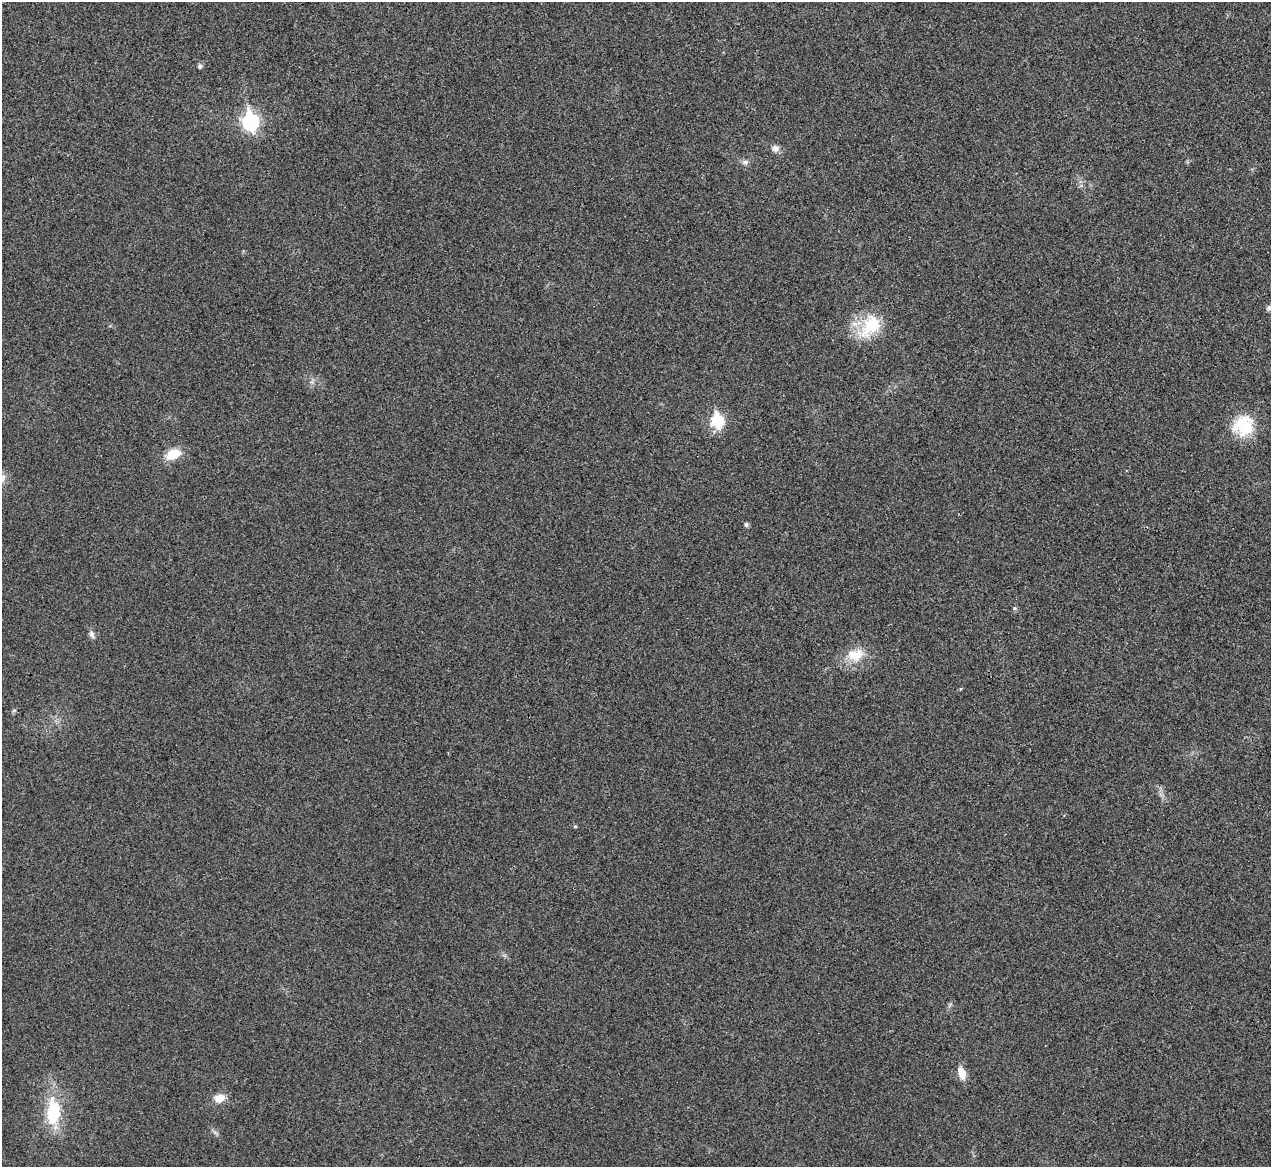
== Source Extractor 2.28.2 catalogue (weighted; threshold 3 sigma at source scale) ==
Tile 10 of 4 x 4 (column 2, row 3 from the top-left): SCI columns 1274-2542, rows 1311-2475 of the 5086 x 5069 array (HDU 1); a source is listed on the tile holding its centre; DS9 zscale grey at full resolution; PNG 1273 x 1169 px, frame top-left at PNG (2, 2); no overlay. Shown black and unused: <1% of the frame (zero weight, under 3 of 4 exposures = <1% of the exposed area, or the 3 px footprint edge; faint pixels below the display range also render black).
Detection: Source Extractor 2.28.2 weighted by HDU 2 'WHT'; one run over the whole footprint, this tile lists its part. Background 0.0296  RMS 0.0061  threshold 0.0272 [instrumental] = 3 sigma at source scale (4.5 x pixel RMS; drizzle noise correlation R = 1.50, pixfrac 1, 0.05/0.05 arcsec/px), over >= 5 px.
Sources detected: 18; all 18 listed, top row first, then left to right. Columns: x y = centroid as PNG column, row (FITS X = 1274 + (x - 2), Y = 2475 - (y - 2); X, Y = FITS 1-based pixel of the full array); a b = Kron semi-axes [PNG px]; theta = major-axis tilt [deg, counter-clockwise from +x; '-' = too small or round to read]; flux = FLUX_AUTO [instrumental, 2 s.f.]
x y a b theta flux
200 66 6 5 - 1.3
250 122 8 7 - 150
775 148 10 8 2 2.8
745 162 9 6 -10 1.9
1269 308 7 6 - 1.9
871 326 36 22 52 24
717 421 7 6 - 54
1243 425 27 25 42 23
173 454 17 11 19 12
2 479 17 7 56 4
746 525 5 5 - 1.3
92 634 10 7 -70 2
855 655 23 16 1 13
14 710 6 4 1 0.82
575 826 5 3 - 0.64
961 1073 17 8 -74 6.1
219 1098 13 10 20 6.6
53 1112 37 18 87 28
Isophote crosses this tile's border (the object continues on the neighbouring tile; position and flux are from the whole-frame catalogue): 2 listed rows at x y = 1269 308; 2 479